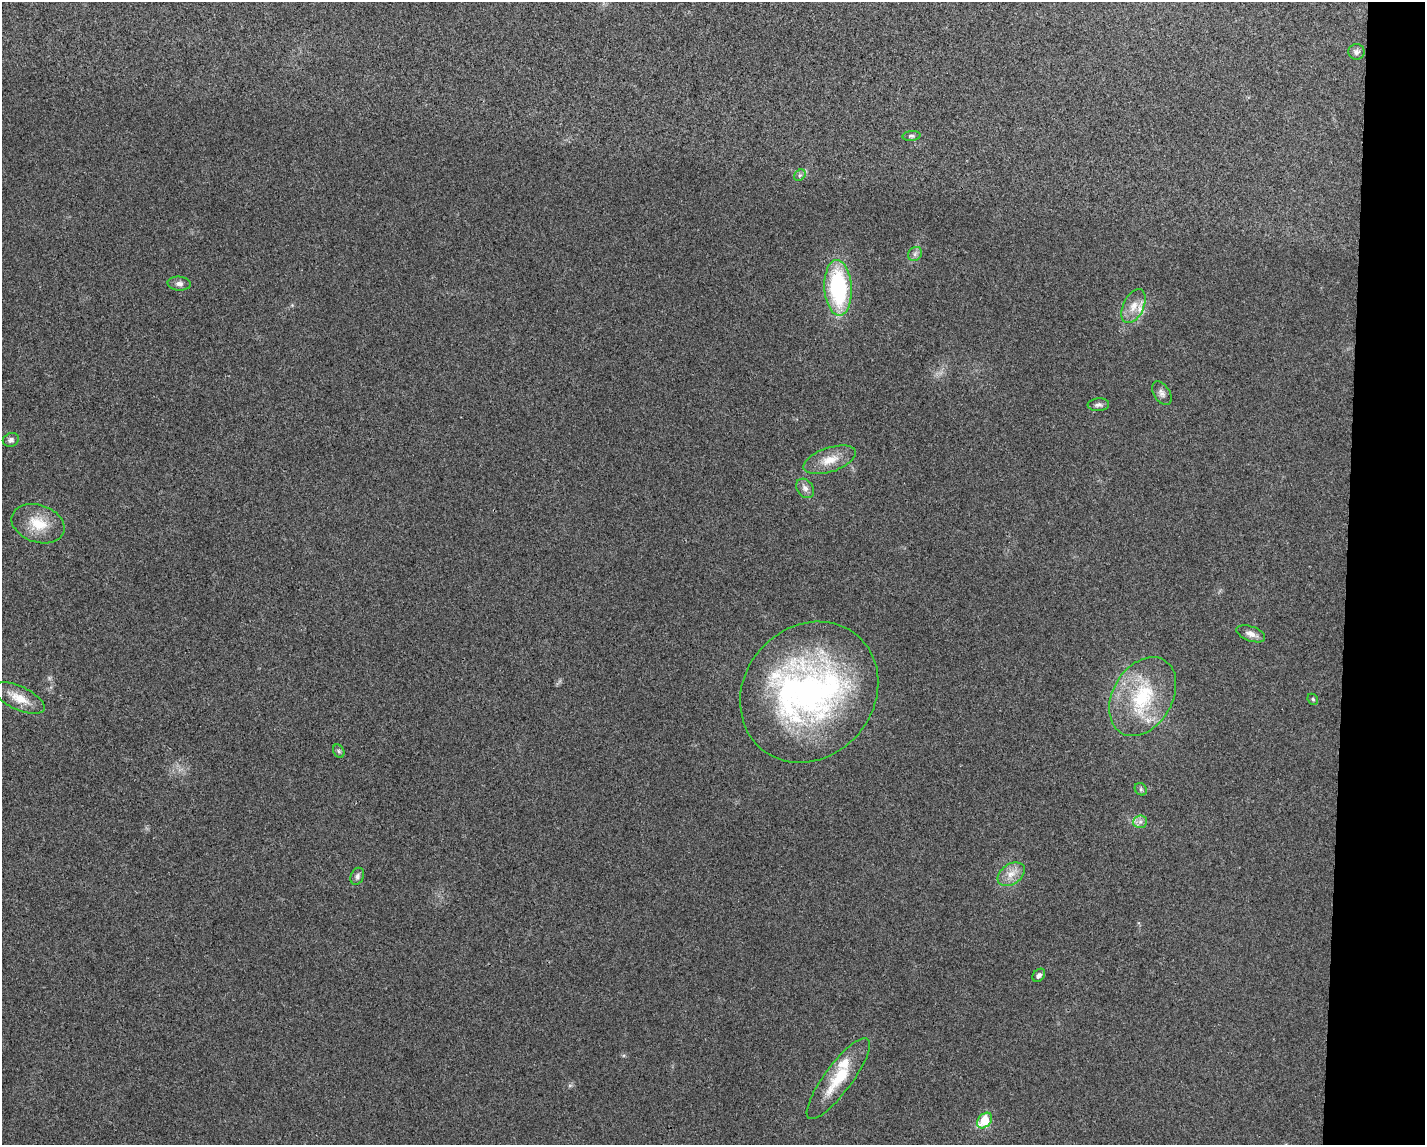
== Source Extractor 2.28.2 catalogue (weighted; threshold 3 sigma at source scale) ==
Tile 9 of 3 x 4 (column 3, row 3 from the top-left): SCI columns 2957-4379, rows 1148-2290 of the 4599 x 4579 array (HDU 1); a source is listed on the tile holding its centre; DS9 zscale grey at full resolution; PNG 1427 x 1147 px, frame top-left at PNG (2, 2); each listed source drawn as its Kron ellipse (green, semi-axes under 4 px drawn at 4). Shown black and unused: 6% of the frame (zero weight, under 3 of 4 exposures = <1% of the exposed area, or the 3 px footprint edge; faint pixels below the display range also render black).
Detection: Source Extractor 2.28.2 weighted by HDU 2 'WHT'; one run over the whole footprint, this tile lists its part. Background 0.0249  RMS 0.006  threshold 0.0268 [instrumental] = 3 sigma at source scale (4.5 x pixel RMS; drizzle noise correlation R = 1.50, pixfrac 1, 0.05/0.05 arcsec/px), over >= 5 px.
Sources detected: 30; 4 inside a brighter listed object's ellipse — not listed separately; the other 26 listed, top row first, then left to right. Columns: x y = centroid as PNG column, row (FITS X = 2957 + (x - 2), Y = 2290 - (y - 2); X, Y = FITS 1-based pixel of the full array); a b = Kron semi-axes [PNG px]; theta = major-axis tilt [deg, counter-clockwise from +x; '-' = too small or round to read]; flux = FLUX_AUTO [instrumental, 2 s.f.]
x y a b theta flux
1356 52 8 8 - 2.1
911 136 9 5 4 1.3
800 175 6 5 - 1.2
915 254 8 6 46 1.8
179 284 11 7 -4 2.4
838 288 28 13 -87 68
1133 306 18 10 64 6.9
1162 393 13 8 -57 2.8
1098 405 11 6 5 2
11 440 8 6 22 1.9
830 460 27 12 19 10
805 488 10 8 -52 2.8
38 524 27 18 -19 16
1251 634 15 7 -20 4
809 692 74 65 49 200
1143 697 42 30 59 45
19 698 27 11 -25 11
1313 699 6 5 - 0.87
339 751 7 5 -60 1.2
1141 789 7 5 -47 1.1
1140 822 7 6 - 2.2
1011 874 15 10 34 6.3
357 876 9 6 66 1.9
1039 975 7 5 49 1.9
838 1079 49 14 53 23
984 1120 9 6 50 17